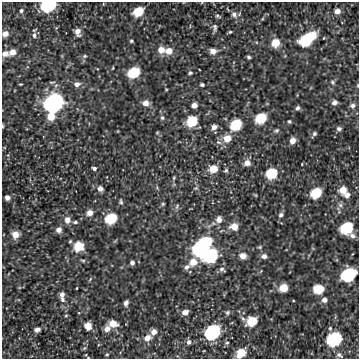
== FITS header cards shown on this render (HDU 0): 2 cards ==
NAXIS1  =                  357 / length of data axis 1
NAXIS2  =                  357 / length of data axis 2

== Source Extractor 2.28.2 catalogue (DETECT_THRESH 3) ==
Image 357 x 357 px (HDU 0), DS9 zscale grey, 1 PNG px = 1 image px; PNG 361 x 361 px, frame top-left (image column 1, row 357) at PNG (2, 2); no overlay
Background 2180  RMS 37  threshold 112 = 3 sigma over >= 5 px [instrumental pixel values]
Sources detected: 121; all 121 listed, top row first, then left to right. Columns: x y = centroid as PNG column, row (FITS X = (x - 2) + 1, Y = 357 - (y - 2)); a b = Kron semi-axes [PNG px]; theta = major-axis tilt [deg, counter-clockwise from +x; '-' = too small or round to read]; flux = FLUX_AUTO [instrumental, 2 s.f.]
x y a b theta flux
103 4 5 3 - 1900
48 5 10 7 15 200000
21 11 4 4 - 4800
337 11 6 5 - 14000
138 12 8 6 30 59000
234 14 9 6 -53 11000
218 16 6 3 -25 4000
215 28 11 5 -88 6700
78 32 9 6 -79 15000
230 32 4 4 - 3000
5 34 6 5 - 15000
34 35 8 5 85 7900
312 35 8 7 - 43000
306 40 10 8 33 130000
131 41 4 4 - 3500
275 43 8 7 - 40000
161 50 8 7 - 23000
169 51 7 7 - 24000
213 51 7 5 1 17000
12 52 7 6 - 18000
5 54 8 6 10 14000
85 56 6 5 - 4200
249 57 4 3 - 4500
113 68 3 3 - 1900
134 72 9 7 27 91000
190 73 5 4 - 3900
332 82 6 5 - 4500
20 84 3 2 - 2400
77 84 8 6 8 11000
202 85 4 3 - 5000
358 85 5 3 - 2100
166 89 4 3 - 1900
334 102 6 5 - 10000
53 103 13 11 37 600000
146 103 7 6 - 16000
194 105 5 5 - 14000
352 106 6 6 - 8000
297 108 6 5 - 6400
51 117 7 7 - 33000
162 118 6 5 - 4500
261 118 8 7 - 79000
192 121 8 7 - 74000
289 121 4 3 - 3400
236 124 9 7 43 87000
2 126 5 2 - 3000
214 127 7 5 43 12000
339 129 6 5 - 6200
276 130 7 5 25 5000
157 133 5 3 - 2200
314 134 6 5 - 5300
227 138 8 7 - 34000
292 141 6 5 - 17000
218 142 8 5 -25 7200
247 163 6 6 - 17000
302 164 3 2 - 1900
94 168 4 3 - 8200
213 169 7 7 - 37000
226 170 5 5 - 4300
271 173 8 7 - 84000
174 178 5 4 - 2800
196 188 6 4 11 3600
100 189 6 5 - 12000
343 190 7 6 - 31000
316 193 8 7 - 76000
255 195 5 3 - 2400
347 195 6 6 - 12000
7 197 5 5 - 9700
121 202 7 5 -87 4600
163 204 5 4 - 2900
340 205 7 5 -48 6600
177 206 8 4 65 4700
90 213 7 6 - 17000
281 215 6 5 - 6700
111 218 9 7 33 83000
219 219 8 7 - 17000
67 220 8 7 - 17000
75 222 6 4 -8 4400
234 226 8 7 - 29000
347 228 9 8 - 110000
59 230 6 6 - 14000
15 234 7 7 - 26000
352 236 8 6 -23 9800
79 246 8 8 - 56000
202 247 16 10 48 430000
260 247 5 4 - 3200
210 256 10 8 40 180000
243 256 7 6 - 21000
264 256 6 6 - 10000
83 260 7 4 -8 3800
132 263 5 5 - 7400
192 263 20 7 36 41000
222 269 9 6 -28 6700
349 274 11 8 30 180000
90 279 7 3 54 2900
77 288 3 2 - 1900
283 288 7 6 - 40000
318 289 8 6 -7 66000
62 295 7 5 79 11000
63 300 6 6 - 6200
324 300 6 6 - 10000
293 301 3 2 - 1800
126 303 6 5 - 9700
185 312 6 5 - 16000
228 312 6 5 - 5700
66 316 5 3 - 2400
251 321 9 7 5 63000
113 323 7 6 - 31000
88 326 6 6 - 28000
330 328 5 4 - 3800
37 329 7 5 14 10000
107 329 8 7 - 15000
154 332 7 6 - 16000
213 332 11 9 39 230000
147 338 8 7 - 20000
334 339 10 8 33 180000
189 342 6 5 - 8100
227 343 6 5 - 4500
241 353 8 6 38 50000
107 354 4 4 - 3000
339 355 9 5 -34 7400
88 357 5 3 - 1800
At the frame edge (FLAGS 8, measured only in part): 6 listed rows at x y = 48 5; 5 34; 358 85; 2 126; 241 353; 88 357